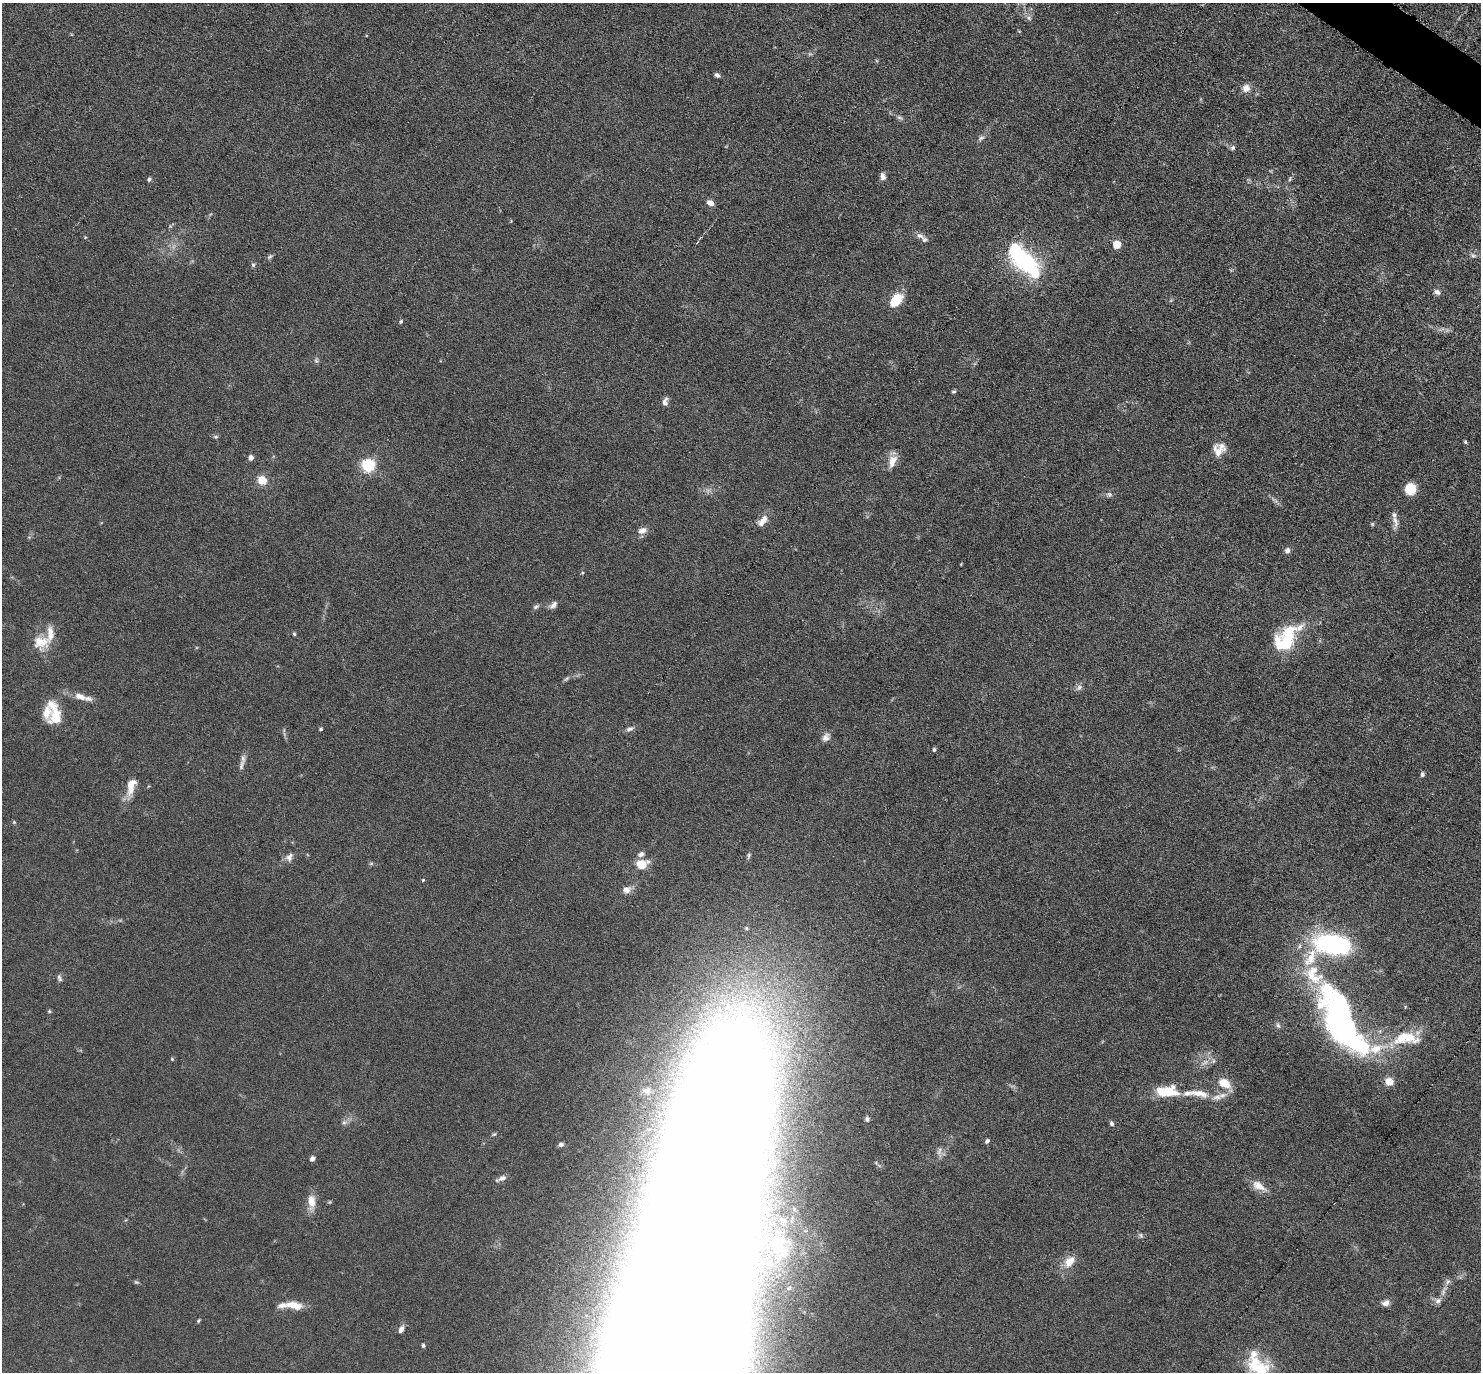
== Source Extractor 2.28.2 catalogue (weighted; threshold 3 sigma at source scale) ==
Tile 10 of 4 x 4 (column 2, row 3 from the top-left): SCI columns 1523-3001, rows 1817-3186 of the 6087 x 6078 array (HDU 1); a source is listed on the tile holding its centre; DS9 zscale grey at full resolution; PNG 1483 x 1374 px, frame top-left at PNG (2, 3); no overlay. Shown black and unused: <1% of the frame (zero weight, under 3 of 6 exposures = <1% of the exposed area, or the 3 px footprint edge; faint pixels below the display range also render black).
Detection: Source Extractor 2.28.2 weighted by HDU 2 'WHT'; one run over the whole footprint, this tile lists its part. Background 0.0333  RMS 0.0038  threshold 0.0155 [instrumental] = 3 sigma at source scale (4.09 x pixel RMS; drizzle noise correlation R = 1.36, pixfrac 0.8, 0.05/0.05 arcsec/px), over >= 5 px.
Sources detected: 110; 1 too faint to see at this stretch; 4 inside a brighter object's white glare — not listed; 14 inside a brighter listed object's ellipse — not listed separately; the other 91 listed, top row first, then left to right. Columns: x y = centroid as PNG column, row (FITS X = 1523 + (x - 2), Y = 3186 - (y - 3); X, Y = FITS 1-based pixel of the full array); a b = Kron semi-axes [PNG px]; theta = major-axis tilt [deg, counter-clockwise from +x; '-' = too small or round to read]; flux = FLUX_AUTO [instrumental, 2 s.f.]
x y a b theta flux
810 54 6 4 -17 0.55
717 75 6 4 -22 1
1246 88 10 9 - 2.4
899 117 8 5 -18 0.76
981 138 10 5 32 1
1233 148 7 5 51 0.76
883 176 8 6 -78 1.5
149 179 6 4 74 0.63
1290 179 6 3 71 0.47
710 203 8 6 -27 1.9
920 236 11 7 -25 1.6
1117 245 5 5 - 11
1473 255 8 6 -21 1.1
1018 257 46 25 -40 29
253 265 5 5 - 0.61
1437 292 8 7 - 1.3
896 300 17 10 49 7.5
401 321 5 4 - 0.61
316 361 7 5 -87 0.72
954 392 6 4 15 0.51
665 402 11 6 81 1.4
216 437 7 4 -5 0.62
1465 442 4 3 - 0.66
1218 452 18 15 -68 4
251 458 5 4 - 2.3
892 461 16 9 72 4
368 466 6 5 - 62
262 480 5 5 - 14
1410 489 10 10 - 7.7
1109 494 9 7 -25 1
763 521 17 9 50 2.9
1395 522 20 7 -85 2.3
1372 524 5 5 - 0.47
642 530 12 8 20 2.2
1287 550 7 6 - 1.1
582 573 5 3 - 0.32
553 605 12 7 46 1.5
536 607 9 5 25 0.77
294 634 4 4 - 0.47
40 642 22 18 -2 6.9
1287 642 36 22 49 18
567 678 8 4 31 0.69
1079 687 9 6 50 1.2
80 697 17 8 -17 3.7
56 717 22 15 83 7.1
321 729 4 3 - 0.5
630 729 11 6 22 1.2
826 737 12 9 49 1.9
934 749 5 4 - 0.62
241 765 18 6 75 1.8
1422 774 6 5 - 0.73
131 786 23 10 77 5.2
14 822 5 4 - 0.4
641 854 9 6 21 1.3
289 857 12 9 58 1.9
642 864 11 9 25 6.7
423 880 3 3 - 0.49
626 890 10 8 26 2.3
1333 944 32 17 -8 54
59 978 10 6 -67 0.89
49 1011 5 4 - 0.43
1341 1019 82 31 -60 130
1278 1025 8 5 -62 0.87
1406 1038 42 18 1 15
172 1059 4 4 - 0.42
1389 1081 9 9 - 3.2
1224 1083 17 11 -27 5.3
1166 1092 21 9 -3 12
1199 1093 33 9 -10 6.9
867 1119 6 6 - 0.82
344 1122 6 6 - 0.87
1112 1123 6 5 - 0.85
494 1134 7 4 29 0.51
987 1141 6 4 47 0.68
561 1144 7 6 - 1
939 1151 12 6 71 1.5
312 1159 6 5 - 1.1
501 1178 13 6 22 1.8
1259 1186 19 10 -30 4.1
311 1202 17 9 -88 4.6
1141 1235 6 5 - 0.69
781 1248 17 10 -46 3.3
1069 1262 17 11 50 4.5
136 1282 7 4 -43 0.52
1443 1291 18 5 69 2.2
1386 1303 9 7 31 1.8
294 1305 23 8 -10 5.3
198 1321 6 3 60 0.41
401 1329 8 6 68 1.6
423 1345 4 4 - 0.62
1258 1366 35 21 -35 14
Isophote crosses this tile's border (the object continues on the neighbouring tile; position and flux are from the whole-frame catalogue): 1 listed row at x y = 1258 1366